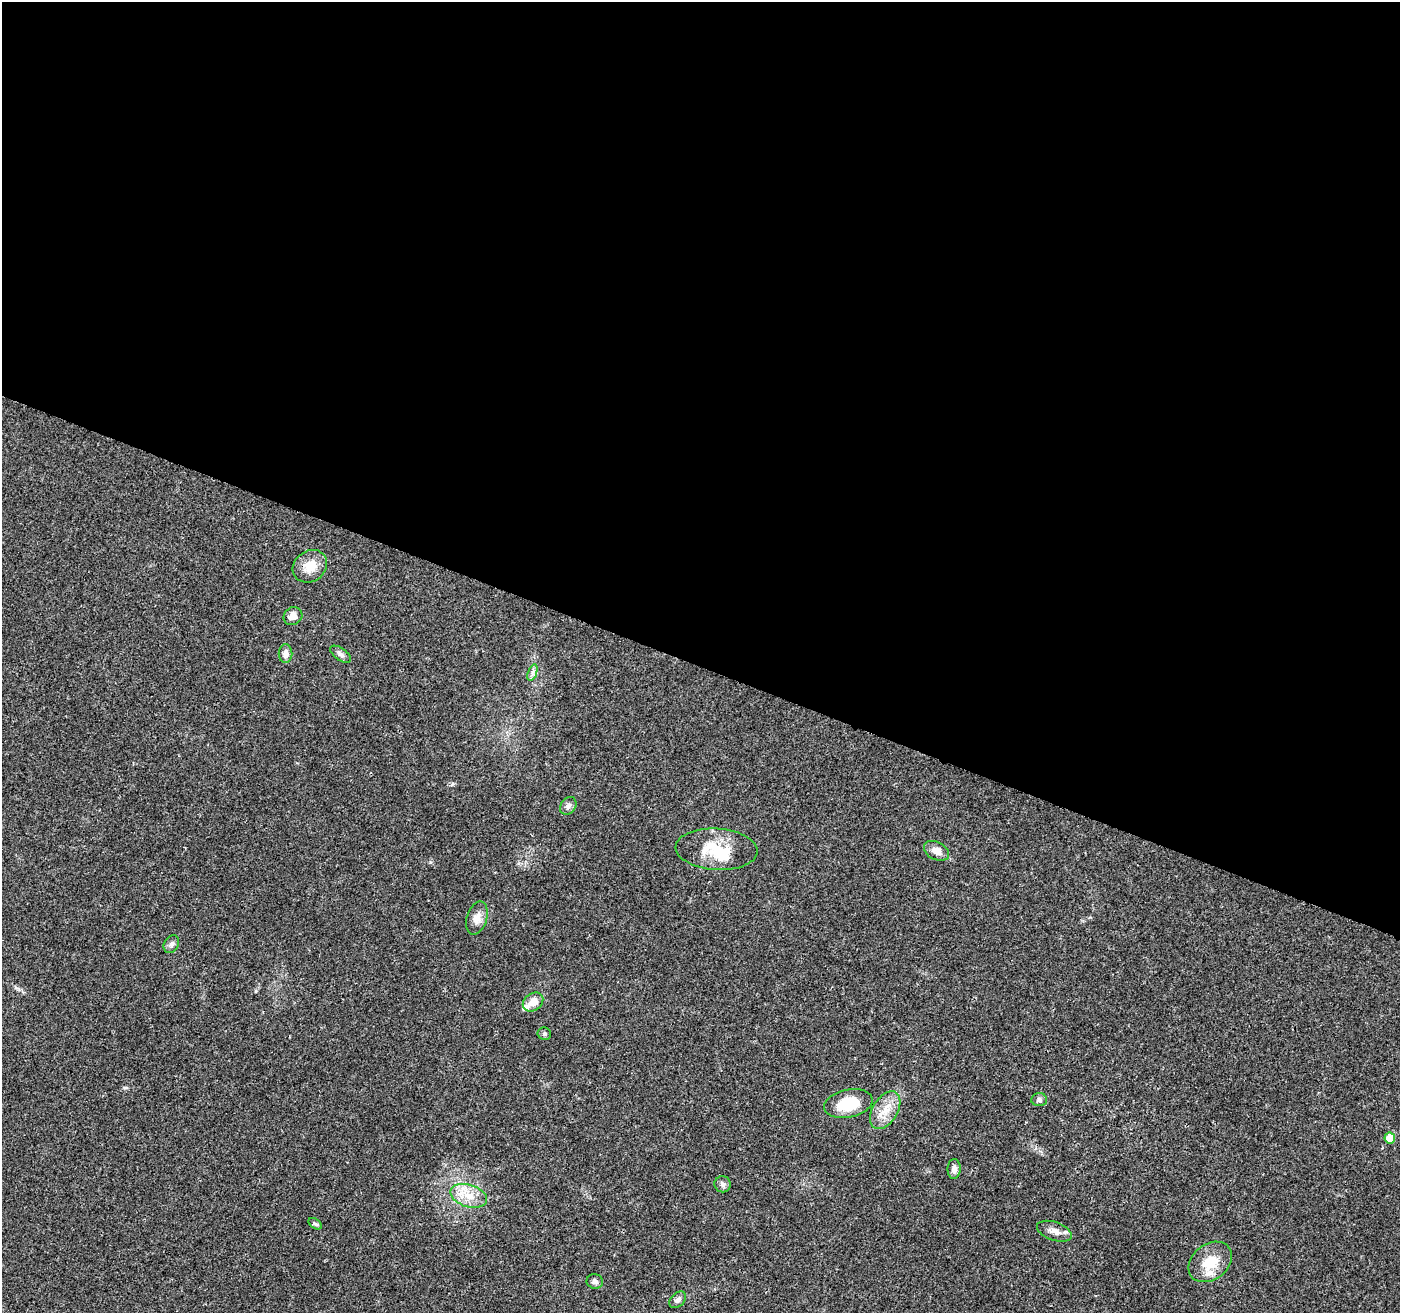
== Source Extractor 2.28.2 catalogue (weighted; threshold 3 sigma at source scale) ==
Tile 3 of 4 x 4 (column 3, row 1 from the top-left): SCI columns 2803-4200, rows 4146-5456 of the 5610 x 5733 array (HDU 1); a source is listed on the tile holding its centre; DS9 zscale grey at full resolution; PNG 1402 x 1315 px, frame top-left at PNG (2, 2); each listed source drawn as its Kron ellipse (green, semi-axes under 4 px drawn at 4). Shown black and unused: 51% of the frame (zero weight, under 3 of 4 exposures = <1% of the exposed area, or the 3 px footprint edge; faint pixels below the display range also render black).
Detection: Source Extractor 2.28.2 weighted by HDU 2 'WHT'; one run over the whole footprint, this tile lists its part. Background 0.0249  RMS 0.0031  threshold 0.0141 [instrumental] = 3 sigma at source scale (4.5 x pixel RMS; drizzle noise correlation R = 1.50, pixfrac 1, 0.0396/0.0396 arcsec/px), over >= 5 px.
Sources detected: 27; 1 inside a brighter object's white glare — neither listed nor drawn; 2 inside a brighter listed object's ellipse — not listed separately; the other 24 listed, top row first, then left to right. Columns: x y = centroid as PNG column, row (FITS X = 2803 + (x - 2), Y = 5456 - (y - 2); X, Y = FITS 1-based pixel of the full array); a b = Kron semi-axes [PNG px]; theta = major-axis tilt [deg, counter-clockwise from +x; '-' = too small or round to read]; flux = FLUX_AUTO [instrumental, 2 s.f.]
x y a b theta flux
310 566 18 15 36 5.4
293 616 10 8 35 2.4
285 654 9 7 -89 2
341 654 12 6 -35 1.1
532 673 9 4 71 0.93
568 806 9 7 52 1.1
716 849 41 20 -4 12
936 851 13 8 -28 2.7
477 918 17 10 73 2.7
171 944 9 7 60 1
533 1002 11 8 37 3.4
544 1034 7 6 - 0.54
1039 1100 8 6 3 0.89
848 1103 24 14 11 11
885 1110 21 12 59 5.1
1390 1138 5 5 - 6.7
954 1169 10 6 88 1.2
723 1184 8 8 - 1
469 1196 19 11 -17 5.2
315 1224 7 5 -38 0.58
1054 1231 18 9 -19 2.4
1210 1262 24 17 38 7.7
595 1281 8 7 - 1
678 1300 10 6 46 1.2
Unlisted compact peaks at least as high as the median listed source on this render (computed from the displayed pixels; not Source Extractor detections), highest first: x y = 125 1088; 256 991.